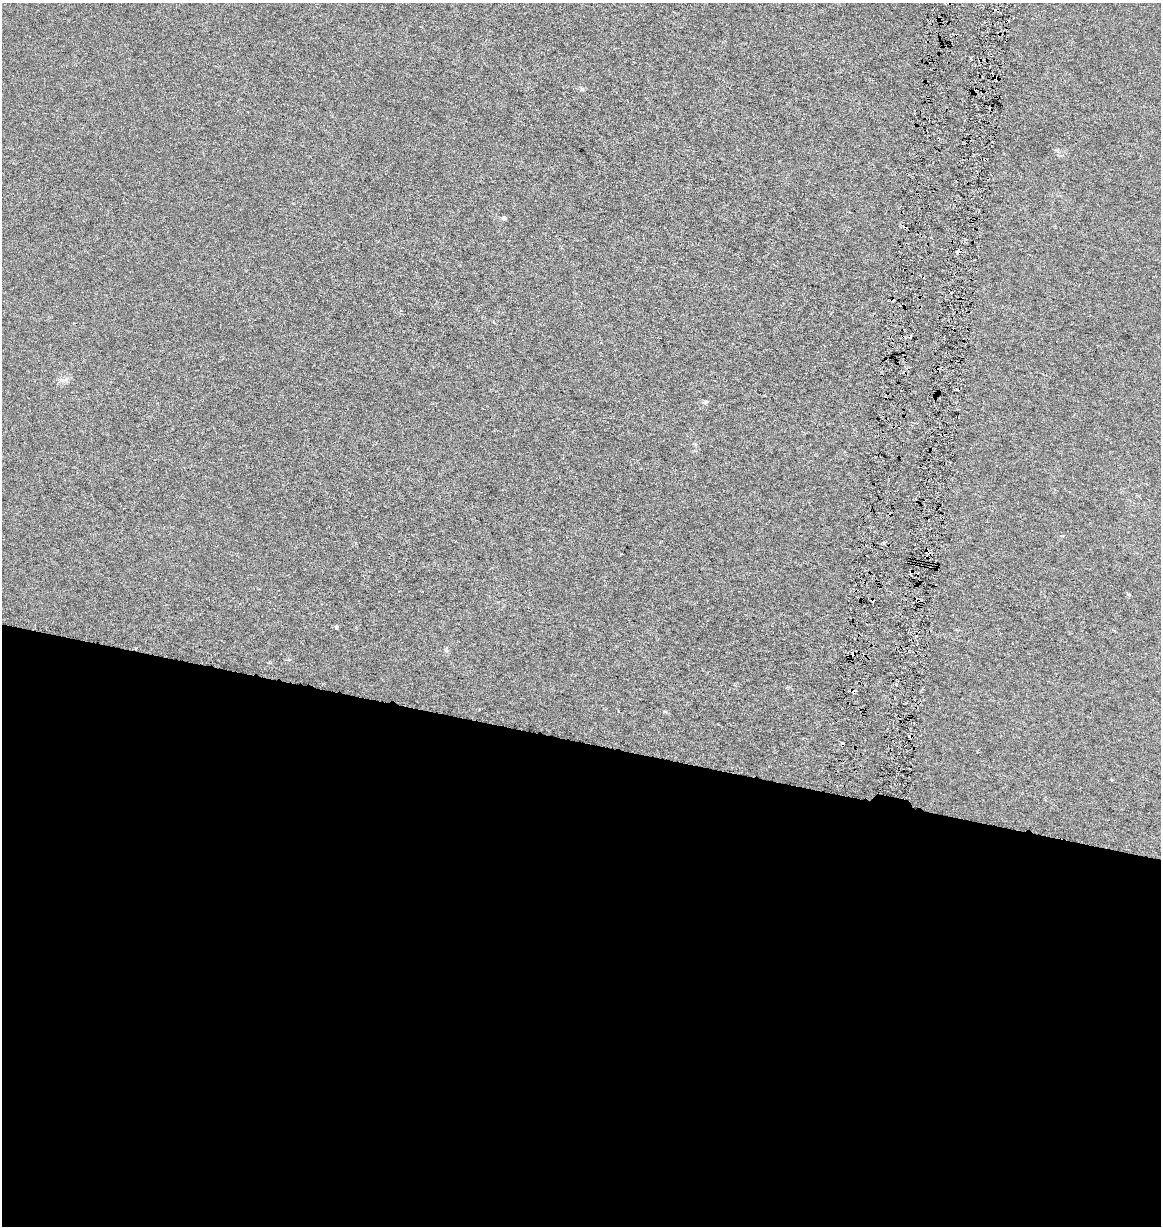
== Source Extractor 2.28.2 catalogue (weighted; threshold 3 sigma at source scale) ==
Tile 14 of 4 x 4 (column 2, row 4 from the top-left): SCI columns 1446-2604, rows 2-1225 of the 5150 x 4910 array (HDU 1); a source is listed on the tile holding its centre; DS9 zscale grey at full resolution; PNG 1163 x 1228 px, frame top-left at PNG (2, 3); no overlay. Shown black and unused: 40% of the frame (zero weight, under 3 of 6 exposures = <1% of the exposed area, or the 3 px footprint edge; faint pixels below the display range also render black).
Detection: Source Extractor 2.28.2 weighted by HDU 2 'WHT'; one run over the whole footprint, this tile lists its part. Background 0.00109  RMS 0.0025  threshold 0.0103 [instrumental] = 3 sigma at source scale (4.09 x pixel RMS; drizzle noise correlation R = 1.36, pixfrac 0.8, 0.0396/0.0396 arcsec/px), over >= 5 px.
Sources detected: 13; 6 cosmic-ray / hot-pixel residue — not listed; the other 7 listed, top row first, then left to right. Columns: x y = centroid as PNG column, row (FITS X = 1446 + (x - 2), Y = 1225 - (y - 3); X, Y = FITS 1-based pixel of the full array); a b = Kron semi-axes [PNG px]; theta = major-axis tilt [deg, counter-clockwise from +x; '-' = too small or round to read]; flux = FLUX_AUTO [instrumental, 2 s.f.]
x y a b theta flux
971 59 4 2 - 0.25
503 218 6 5 - 0.5
958 251 4 3 - 1
706 402 6 5 - 0.34
883 543 4 4 - 0.33
1129 594 5 4 - 0.26
336 626 5 4 - 0.37
Overlapping masked pixels (flux is a lower limit): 1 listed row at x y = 958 251